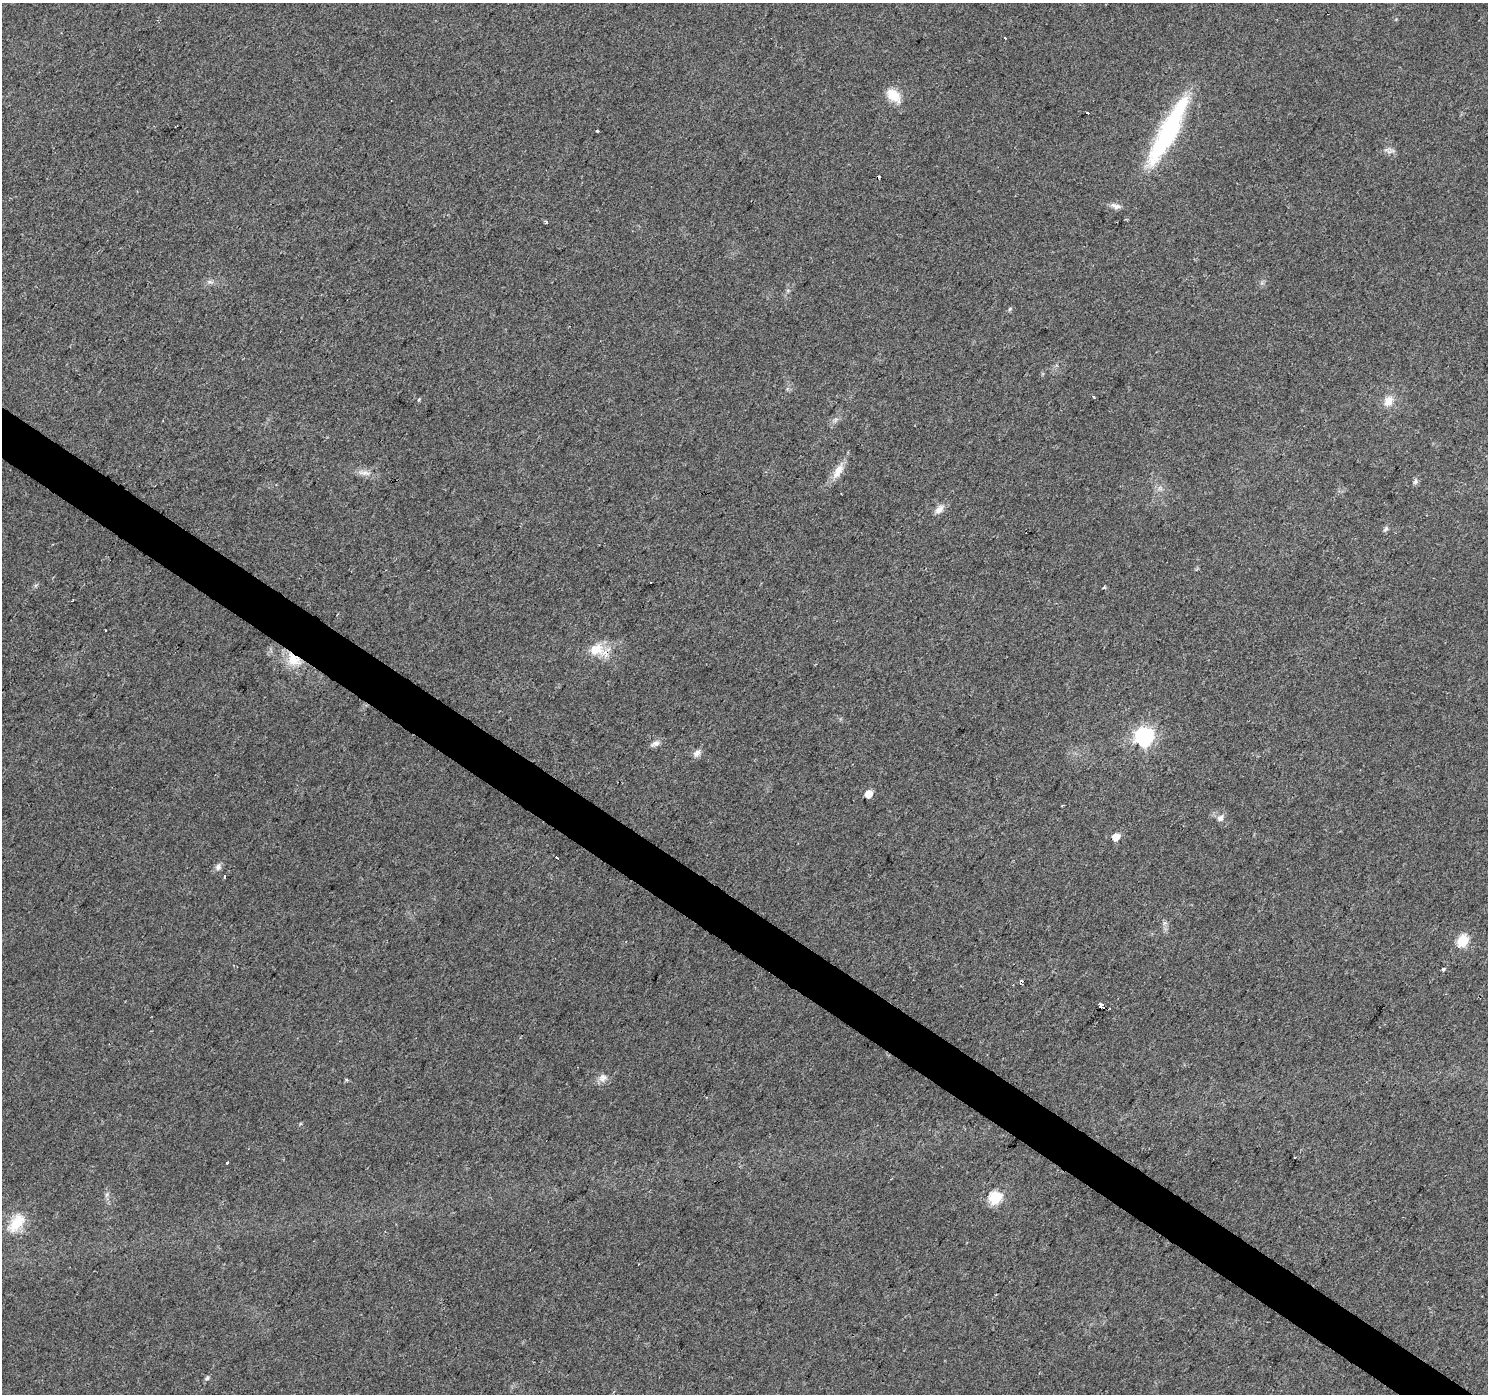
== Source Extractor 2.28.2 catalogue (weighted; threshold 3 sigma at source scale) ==
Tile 6 of 4 x 4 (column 2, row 2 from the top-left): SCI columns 1492-2977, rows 3032-4423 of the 5949 x 5997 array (HDU 1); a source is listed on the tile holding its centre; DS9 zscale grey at full resolution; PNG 1490 x 1396 px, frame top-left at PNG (2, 3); no overlay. Shown black and unused: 3% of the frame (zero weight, under 2 of 3 exposures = <1% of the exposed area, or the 3 px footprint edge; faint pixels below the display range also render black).
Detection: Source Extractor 2.28.2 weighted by HDU 2 'WHT'; one run over the whole footprint, this tile lists its part. Background 0.0542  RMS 0.006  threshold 0.027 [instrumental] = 3 sigma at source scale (4.5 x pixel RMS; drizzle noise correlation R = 1.50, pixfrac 1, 0.0396/0.0396 arcsec/px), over >= 5 px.
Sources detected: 43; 2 cosmic-ray / hot-pixel residue — not listed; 1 inside a brighter listed object's ellipse — not listed separately; the other 40 listed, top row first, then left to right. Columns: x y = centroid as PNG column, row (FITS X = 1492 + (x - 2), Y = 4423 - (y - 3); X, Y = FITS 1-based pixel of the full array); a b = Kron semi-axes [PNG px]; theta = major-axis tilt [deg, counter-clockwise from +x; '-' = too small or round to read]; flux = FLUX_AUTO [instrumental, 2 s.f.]
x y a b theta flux
1004 38 3 3 - 2.8
893 95 21 13 -42 10
1087 112 4 3 - 2.4
1169 130 75 16 62 90
597 131 3 3 - 2.8
1114 205 11 7 -48 2.6
546 222 3 3 - 1.4
210 282 7 4 -18 1.3
1010 309 6 5 - 0.89
1093 397 4 3 - 0.73
419 400 5 4 - 0.74
1388 401 13 10 59 6.3
838 471 25 10 60 7.6
364 472 20 5 -2 3.6
1415 482 8 5 72 1.5
939 509 15 9 46 4
1386 529 8 5 51 1.4
651 582 3 2 - 0.84
1104 587 4 3 - 0.83
596 649 18 14 14 12
294 659 23 15 -38 13
1144 736 7 7 - 210
655 743 12 7 18 2.8
697 753 12 8 46 2.8
869 794 5 5 - 8.5
1221 818 9 7 41 2.9
1116 837 5 5 - 9.1
557 857 3 3 - 5.4
218 867 8 8 - 2.3
225 876 3 3 - 2.4
1463 941 6 6 - 46
1443 969 4 3 - 1.3
1101 1006 4 3 - 99
603 1078 11 10 - 3.8
346 1079 4 4 - 0.99
227 1163 3 3 - 1.3
106 1195 7 4 70 1.2
995 1197 6 6 - 70
16 1223 28 15 53 15
207 1378 7 5 53 1.4
Overlapping masked pixels (flux is a lower limit): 2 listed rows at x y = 294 659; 1101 1006